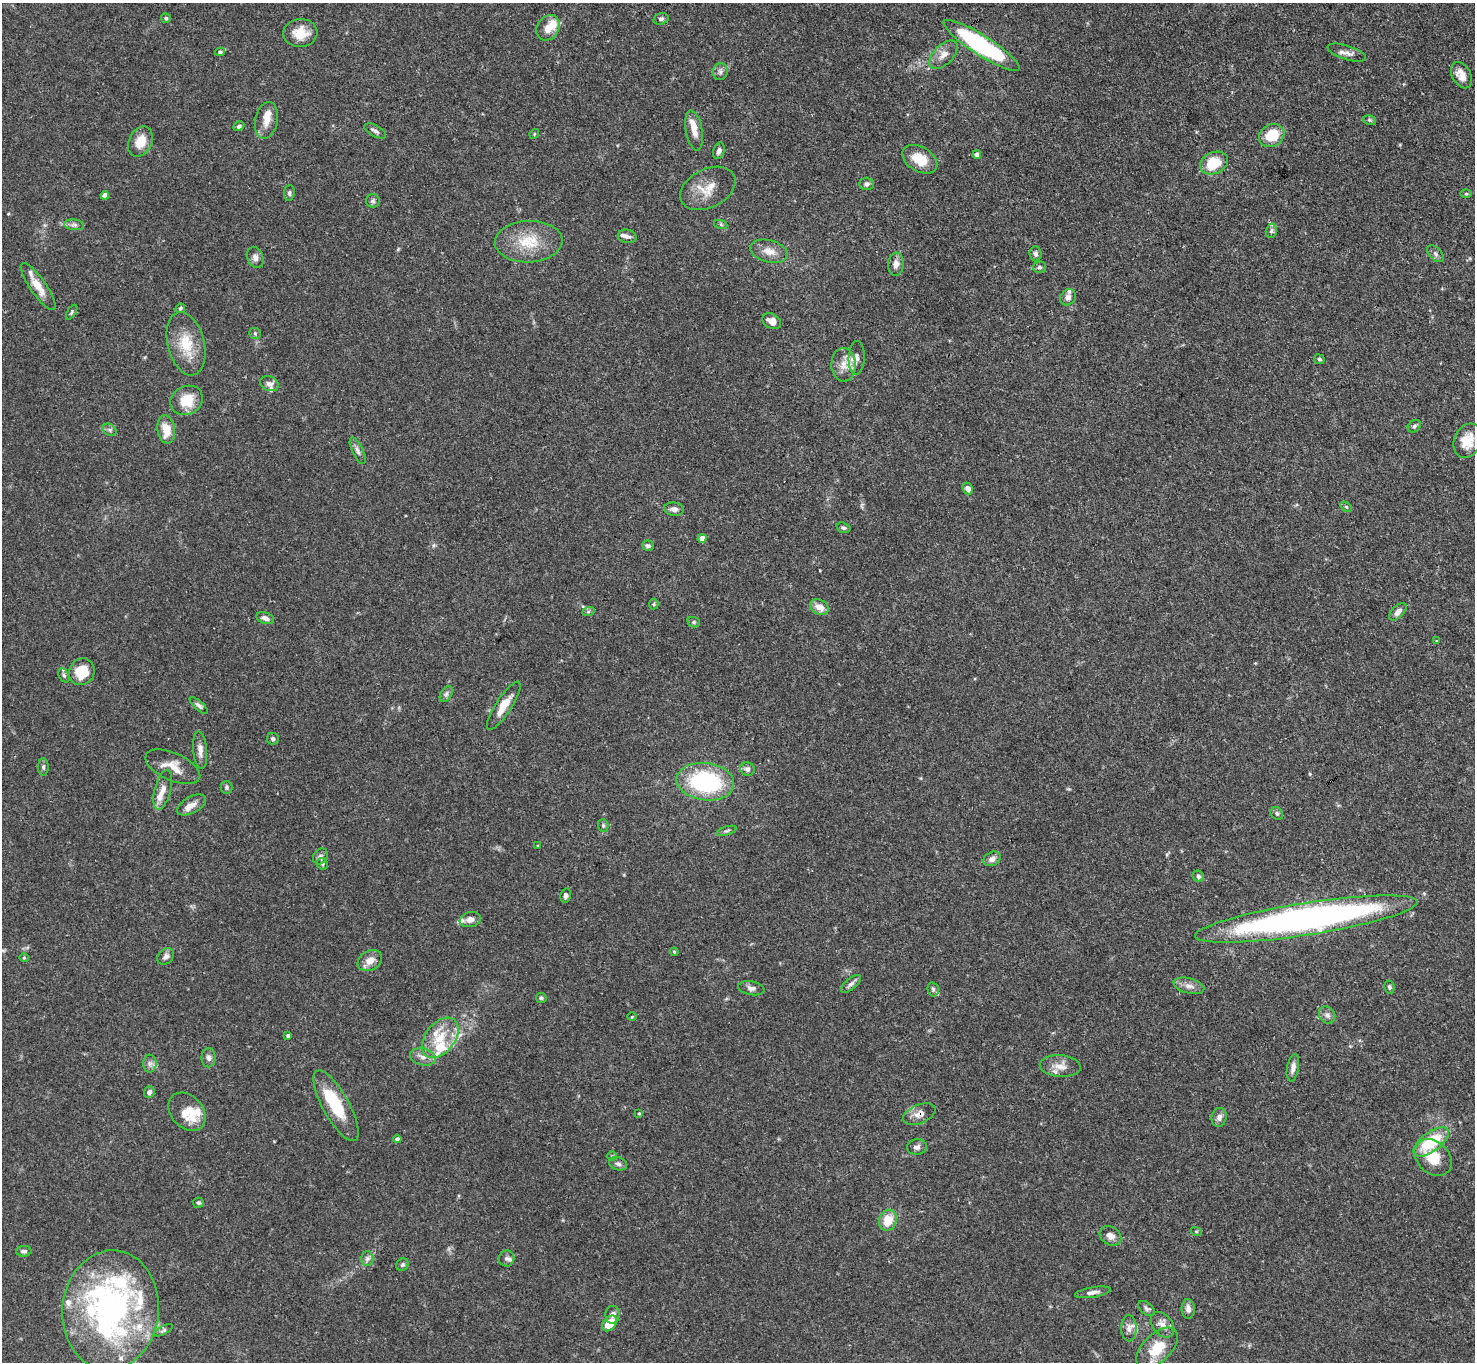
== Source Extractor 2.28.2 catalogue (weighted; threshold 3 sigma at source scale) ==
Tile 10 of 4 x 4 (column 2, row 3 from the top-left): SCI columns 1475-2947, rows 1515-2874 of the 5894 x 5887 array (HDU 1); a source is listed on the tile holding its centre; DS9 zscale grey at full resolution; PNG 1477 x 1364 px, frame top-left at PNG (2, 3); each listed source drawn as its Kron ellipse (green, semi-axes under 4 px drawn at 4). Shown black and unused: <1% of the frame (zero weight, under 3 of 4 exposures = <1% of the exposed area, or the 3 px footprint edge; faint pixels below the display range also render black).
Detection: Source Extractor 2.28.2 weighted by HDU 2 'WHT'; one run over the whole footprint, this tile lists its part. Background 0.131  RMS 0.0044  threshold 0.0199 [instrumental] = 3 sigma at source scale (4.5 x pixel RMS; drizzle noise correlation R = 1.50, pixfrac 1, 0.05/0.05 arcsec/px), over >= 5 px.
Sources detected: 168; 2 inside a brighter object's white glare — neither listed nor drawn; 23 inside a brighter listed object's ellipse — not listed separately; the other 143 listed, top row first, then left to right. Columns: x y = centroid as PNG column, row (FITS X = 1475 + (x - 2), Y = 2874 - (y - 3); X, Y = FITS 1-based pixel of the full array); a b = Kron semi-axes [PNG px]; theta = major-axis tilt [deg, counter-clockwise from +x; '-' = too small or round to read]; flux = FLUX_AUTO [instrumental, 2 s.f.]
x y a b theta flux
166 18 5 5 - 0.77
661 19 8 5 16 1
548 28 13 11 56 4.9
300 33 17 14 5 7.5
981 45 45 10 -32 64
220 52 5 4 - 0.76
1347 53 20 7 -17 2.8
943 55 17 9 45 4
720 72 8 7 - 1.6
1461 75 14 9 -61 4
266 120 18 11 78 4.8
1370 120 6 5 - 0.76
239 126 6 4 28 1
694 130 20 8 -80 5
375 131 12 5 -29 1.5
534 134 5 4 - 0.52
1272 135 13 11 32 12
140 142 16 11 64 7.1
719 151 8 5 71 1.8
977 155 4 4 - 2.7
920 159 19 12 -30 11
1214 163 15 10 24 14
866 184 7 6 - 1.3
708 188 29 19 27 9.4
289 193 8 5 84 1
1466 194 5 3 - 0.51
105 195 4 4 - 3.7
373 201 7 7 - 1
74 225 10 5 -7 1.5
721 225 7 4 -20 0.68
1271 231 7 5 77 1
627 236 9 6 -13 1.6
529 242 34 21 3 15
769 251 19 11 -14 5
1036 254 7 6 - 1.3
1435 254 10 6 -47 1.3
255 257 11 8 -68 2.1
896 264 11 8 84 2.9
1040 267 6 5 - 0.98
38 287 28 8 -55 6.3
1068 297 9 7 55 1.9
180 308 5 4 - 0.69
72 312 8 4 58 0.73
772 321 10 7 -30 3.1
255 333 6 5 - 0.69
186 344 32 18 -76 14
857 358 17 8 88 3.1
1319 359 5 4 - 0.91
844 365 16 12 -87 6
269 384 10 7 -20 2.1
187 400 17 14 29 11
1414 426 7 5 38 1.1
166 429 14 9 -82 7.2
110 430 7 5 -36 1.1
1467 441 18 13 69 7.7
358 451 14 5 -65 1.7
968 488 6 5 - 2.4
1346 507 6 4 -31 0.61
674 509 10 6 -7 2
843 528 7 5 -19 0.87
702 538 4 4 - 4.1
648 546 6 5 - 0.97
654 604 5 5 - 0.62
819 607 10 7 -28 4.5
588 612 6 4 19 0.67
1398 612 11 6 45 2.1
265 618 9 5 -20 1.9
694 622 6 5 - 0.72
1436 641 3 3 - 0.76
82 672 13 12 - 11
64 675 7 5 -62 0.99
446 694 9 5 60 1.1
199 705 11 4 -42 1.3
504 706 28 8 57 6.8
273 739 6 6 - 1.1
200 750 19 7 -85 2.9
43 767 8 5 89 1.1
173 767 29 13 -24 7.4
747 769 7 6 - 1.6
705 782 29 18 -7 47
226 787 6 6 - 0.83
163 790 20 8 75 4
192 805 16 8 29 3.7
1277 813 7 5 -46 1
603 825 6 5 - 0.86
726 831 10 4 17 0.94
538 845 4 2 - 0.32
320 856 8 7 - 1.3
992 859 9 6 28 2.3
322 864 6 5 - 0.8
1198 876 6 5 - 1
566 896 7 5 75 1.4
1306 919 113 16 9 210
470 920 11 7 12 2.4
674 952 4 3 - 0.46
166 956 9 7 43 1.8
24 958 5 4 - 0.52
370 961 13 9 30 4.3
851 984 12 5 41 1.7
1189 986 16 7 -15 2.8
1389 987 6 5 - 0.82
751 988 13 7 -9 2
933 989 7 5 -76 0.94
541 998 5 5 - 0.99
1327 1015 9 7 -50 1.8
632 1017 4 3 - 0.37
288 1035 4 3 - 0.92
440 1038 23 14 51 12
423 1057 13 8 -13 3.2
209 1058 9 7 -88 1.6
150 1064 9 6 89 1.7
1060 1066 20 11 -4 5
1293 1068 14 6 79 2.3
149 1092 6 5 - 1.6
336 1106 40 13 -61 20
187 1112 21 16 -48 10
639 1113 4 3 - 0.47
919 1114 17 9 23 3.4
1219 1117 9 7 75 2.2
397 1139 4 4 - 1.6
1431 1142 20 9 37 20
917 1147 10 7 8 1.8
612 1156 5 5 - 0.56
1433 1158 21 16 -44 11
618 1164 9 6 -20 1.5
198 1203 5 5 - 0.8
888 1220 11 8 73 8.3
1196 1231 5 3 - 0.45
1110 1236 11 9 -34 2.8
24 1251 8 5 2 1.1
506 1258 8 8 - 1.5
367 1259 7 6 - 1.4
402 1265 6 5 - 0.89
1093 1292 18 5 9 2.2
1147 1308 9 6 -39 1.2
1188 1309 10 6 -89 2.4
110 1310 60 48 84 120
613 1315 9 7 87 1.9
609 1323 9 6 49 9.9
1162 1325 14 10 -52 3.7
1129 1328 13 7 -89 2.7
163 1330 10 4 27 1
1157 1348 25 14 44 13
Overlapping masked pixels (flux is a lower limit): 3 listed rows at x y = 504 706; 1306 919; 919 1114